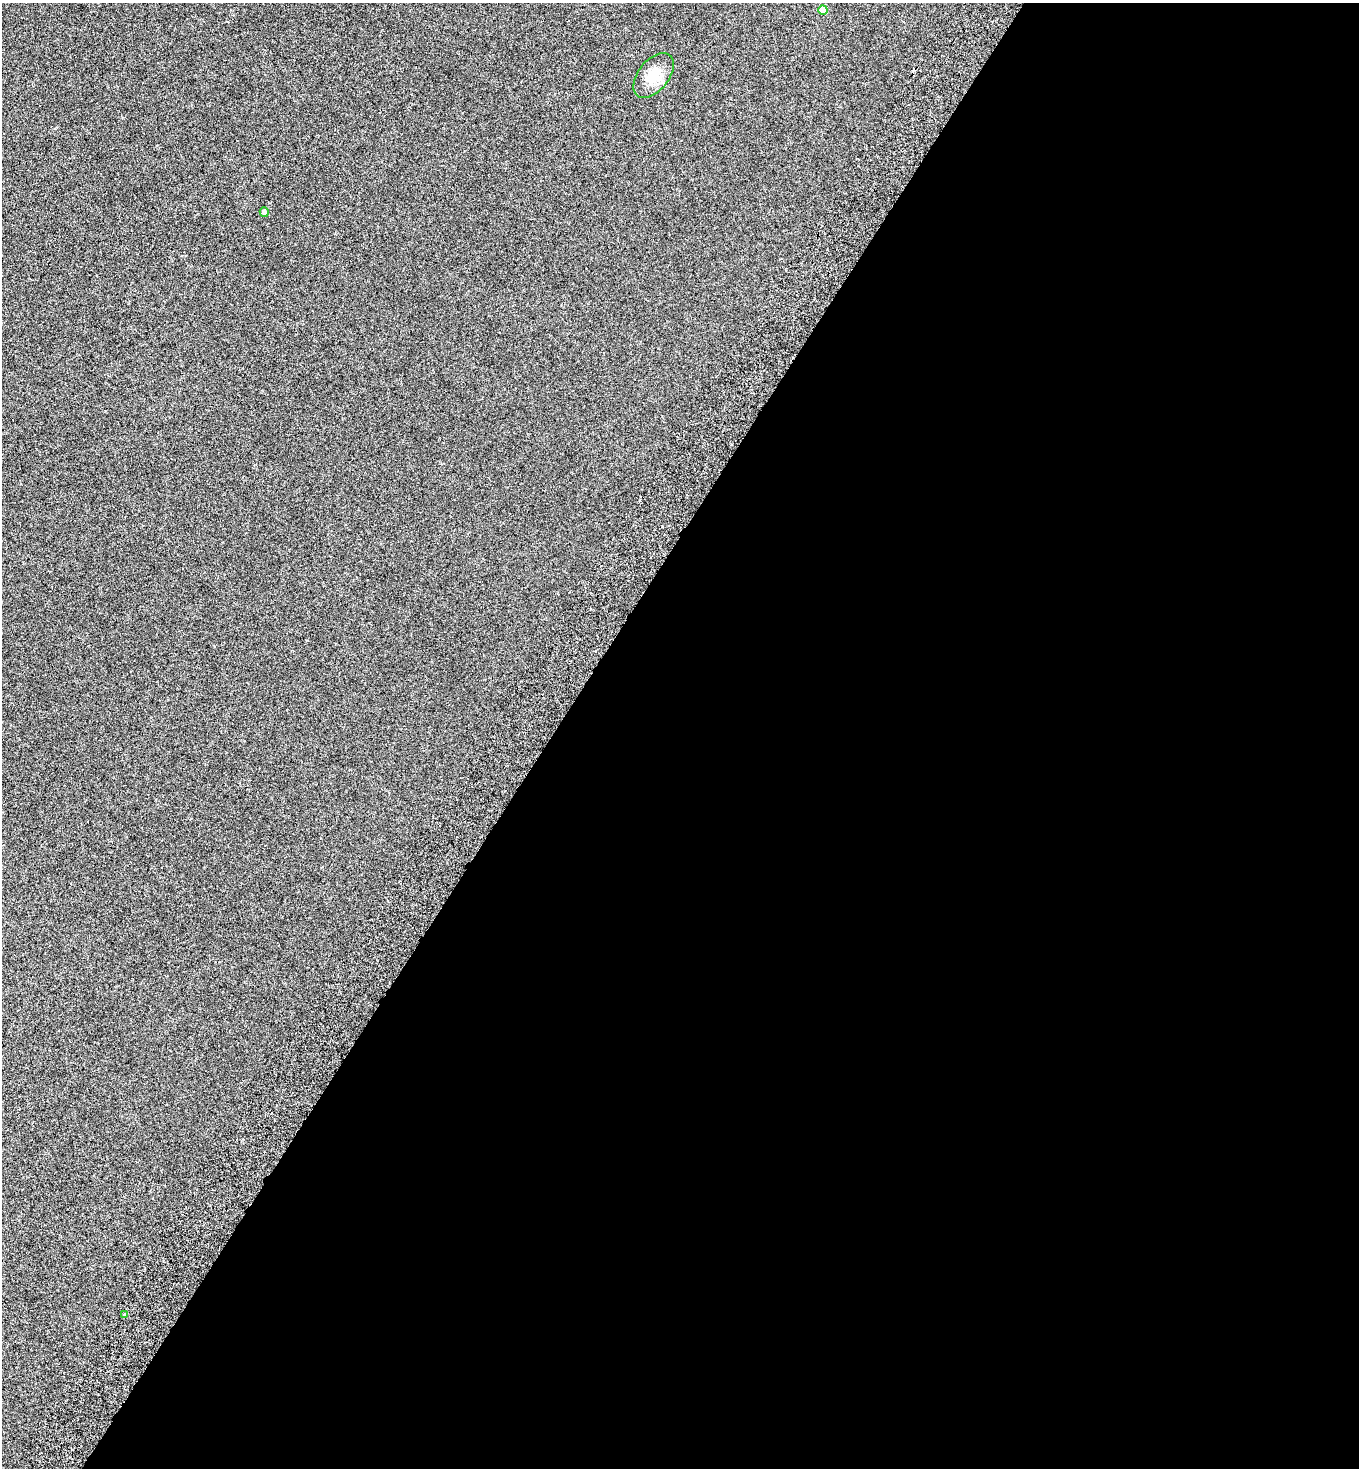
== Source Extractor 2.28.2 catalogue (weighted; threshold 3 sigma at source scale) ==
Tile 12 of 4 x 4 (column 4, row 3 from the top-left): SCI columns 4419-5775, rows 1506-2971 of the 5983 x 5948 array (HDU 1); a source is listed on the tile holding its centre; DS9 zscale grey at full resolution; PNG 1361 x 1470 px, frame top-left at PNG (2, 3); each listed source drawn as its Kron ellipse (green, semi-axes under 4 px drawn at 4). Shown black and unused: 59% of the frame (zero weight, under 5 of 9 exposures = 3% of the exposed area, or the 3 px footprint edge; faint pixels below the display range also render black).
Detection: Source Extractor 2.28.2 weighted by HDU 2 'WHT'; one run over the whole footprint, this tile lists its part. Background 6.19e-04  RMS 0.0019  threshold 0.0079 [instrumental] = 3 sigma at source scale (4.09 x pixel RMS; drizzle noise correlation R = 1.36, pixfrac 0.8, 0.05/0.05 arcsec/px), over >= 5 px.
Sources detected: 4; all 4 listed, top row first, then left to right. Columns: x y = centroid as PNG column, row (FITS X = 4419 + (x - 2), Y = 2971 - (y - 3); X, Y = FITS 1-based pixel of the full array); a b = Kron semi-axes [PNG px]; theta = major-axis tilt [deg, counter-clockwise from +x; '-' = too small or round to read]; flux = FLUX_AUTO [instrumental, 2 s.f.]
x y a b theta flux
823 10 5 4 - 2.5
654 75 26 15 51 3
264 212 5 4 - 0.68
125 1315 4 4 - 0.27